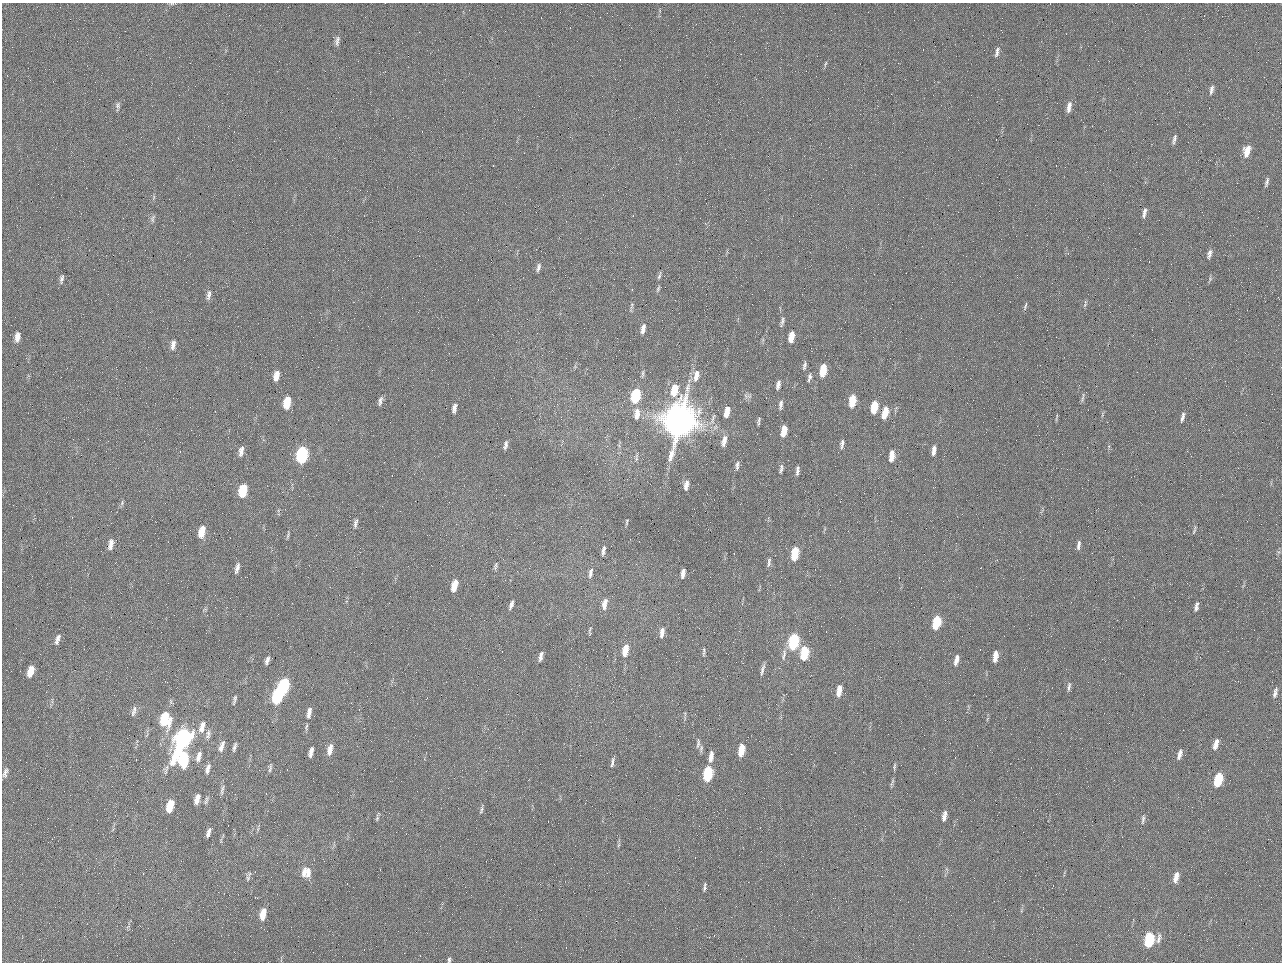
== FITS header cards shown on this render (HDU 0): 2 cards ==
NAXIS1  =                 1280 / length of data axis 1
NAXIS2  =                  960 / length of data axis 2

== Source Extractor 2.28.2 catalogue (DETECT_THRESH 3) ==
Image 1280 x 960 px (HDU 0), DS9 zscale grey, 1 PNG px = 1 image px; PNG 1284 x 964 px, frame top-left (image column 1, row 960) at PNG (2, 3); no overlay
Background 2560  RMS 180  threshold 553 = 3 sigma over >= 5 px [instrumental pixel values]
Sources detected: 149; all 149 listed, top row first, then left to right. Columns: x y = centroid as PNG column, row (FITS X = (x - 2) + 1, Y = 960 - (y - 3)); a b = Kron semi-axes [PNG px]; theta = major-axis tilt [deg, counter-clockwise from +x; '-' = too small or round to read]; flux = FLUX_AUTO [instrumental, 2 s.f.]
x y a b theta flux
172 3 8 3 4 2.1e+04
337 41 14 6 82 5.2e+04
984 50 2 2 - 6.2e+04
997 52 13 5 77 4.8e+04
825 63 7 3 71 1.8e+04
1211 90 12 5 77 4.6e+04
118 105 8 6 70 3.2e+04
1069 107 14 5 79 8.3e+04
1174 139 12 4 74 4.0e+04
1247 151 13 7 73 1.7e+05
1267 182 12 4 75 3.9e+04
1144 213 11 4 76 5.2e+04
153 219 11 5 73 3.2e+04
1209 254 11 5 74 5.0e+04
538 267 11 5 73 4.2e+04
659 276 11 4 73 2.7e+04
61 279 12 5 82 4.0e+04
658 289 9 4 67 2.1e+04
209 295 13 5 80 5.0e+04
1085 304 11 3 79 2.4e+04
1025 306 11 3 74 2.4e+04
631 307 8 4 75 2.4e+04
782 322 14 4 77 3.6e+04
643 329 11 5 77 7.3e+04
17 337 13 7 82 1.0e+05
791 337 10 5 79 1.7e+05
173 345 12 6 79 6.8e+04
804 365 12 5 79 3.8e+04
823 370 11 5 80 3.4e+05
643 373 11 4 83 2.8e+04
276 376 11 5 78 1.2e+05
696 376 15 7 82 1.2e+05
809 377 12 5 77 4.0e+04
778 385 10 5 76 5.8e+04
674 390 13 7 76 3.0e+05
635 396 10 6 78 9.2e+05
1083 398 14 3 81 2.5e+04
380 401 13 5 76 4.5e+04
852 401 11 5 82 3.3e+05
287 403 10 6 81 3.4e+05
781 405 13 5 83 4.7e+04
874 407 11 5 78 3.4e+05
454 408 11 5 78 5.8e+04
727 412 11 5 80 1.5e+05
885 413 11 5 75 2.6e+05
637 414 14 7 81 1.3e+05
1182 417 11 4 76 4.9e+04
759 419 10 4 67 2.6e+04
680 421 22 17 72 1.2e+07
784 431 10 5 80 2.1e+05
986 432 2 2 - 6.9e+03
724 441 15 6 78 9.3e+04
842 444 12 5 80 4.8e+04
505 445 10 4 78 4.0e+04
934 450 12 5 82 7.9e+04
241 451 12 5 80 6.7e+04
302 455 11 6 81 2.0e+06
892 456 12 5 81 1.7e+05
737 466 12 5 84 4.5e+04
781 469 12 5 79 3.8e+04
797 471 11 4 82 4.1e+04
686 485 12 5 79 8.1e+04
243 491 10 6 80 4.7e+05
122 503 8 4 68 2.4e+04
627 522 8 3 82 1.8e+04
355 523 14 5 78 4.8e+04
1194 530 12 3 69 2.1e+04
202 532 12 6 77 2.1e+05
288 535 11 3 82 2.2e+04
111 544 13 5 78 8.8e+04
1078 545 11 4 82 4.7e+04
603 550 10 4 80 4.6e+04
795 554 10 5 82 5.0e+05
769 562 13 5 85 4.0e+04
495 566 10 5 78 2.7e+04
237 568 12 4 75 5.6e+04
590 573 14 5 78 4.9e+04
683 573 9 4 81 7.1e+04
454 586 11 5 74 2.1e+05
604 604 13 6 80 9.8e+04
511 605 10 4 69 4.2e+04
1196 606 12 5 82 4.9e+04
936 622 10 5 76 6.1e+05
590 631 11 3 83 2.2e+04
662 632 12 5 82 7.8e+04
57 639 15 5 71 6.1e+04
793 642 11 6 81 1.4e+06
625 650 12 6 78 1.9e+05
704 652 13 3 89 2.4e+04
804 653 11 5 79 6.6e+05
784 655 17 6 80 6.6e+04
541 656 10 4 79 5.5e+04
995 656 11 5 82 1.4e+05
267 660 10 5 71 4.5e+04
956 660 12 5 75 8.4e+04
762 670 16 4 74 4.7e+04
31 671 12 6 72 1.6e+05
283 686 11 6 79 1.4e+06
1069 687 12 4 80 3.7e+04
839 691 11 5 81 1.5e+05
1275 693 13 5 75 5.3e+04
278 696 12 6 78 1.4e+06
234 700 10 3 76 3.0e+04
134 711 15 5 74 4.9e+04
309 713 16 6 80 8.3e+04
165 719 15 10 -89 4.9e+05
202 727 17 8 75 1.1e+05
208 734 13 6 79 5.5e+04
182 739 22 8 66 3.3e+06
698 743 13 4 81 3.4e+04
1216 744 11 5 73 1.0e+05
221 746 16 6 72 8.0e+04
234 747 12 4 74 3.7e+04
701 748 11 5 79 2.8e+04
330 749 13 6 76 1.1e+05
741 750 10 5 80 3.0e+05
311 752 10 4 76 6.7e+04
1180 754 13 5 74 6.3e+04
711 756 12 5 83 9.9e+04
199 757 13 6 75 8.0e+04
183 759 13 7 85 7.4e+05
612 762 13 4 79 3.9e+04
894 766 10 4 84 2.3e+04
270 768 12 4 79 3.0e+04
208 769 14 5 77 5.9e+04
5 773 13 6 74 4.9e+04
708 774 11 5 81 1.0e+06
1218 780 10 5 74 6.6e+05
892 782 13 3 72 2.8e+04
222 790 15 4 78 3.9e+04
197 799 11 5 72 9.9e+04
206 800 13 4 74 3.0e+04
170 806 11 6 73 2.7e+05
482 809 12 4 75 2.8e+04
944 816 12 5 78 7.5e+04
377 818 8 5 66 2.1e+04
1143 819 12 4 82 3.3e+04
208 833 9 3 73 5.4e+04
618 845 7 4 70 2.0e+04
304 872 15 8 76 1.1e+05
308 873 16 7 81 8.2e+04
1176 877 12 5 76 1.1e+05
248 878 9 6 73 3.1e+04
704 887 11 3 80 2.9e+04
263 914 12 6 78 1.8e+05
128 926 7 4 45 2.3e+04
1159 938 16 5 77 5.4e+04
1149 939 11 6 77 9.9e+05
449 960 7 4 79 2.5e+04
At the frame edge (FLAGS 8, measured only in part): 2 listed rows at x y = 172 3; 449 960